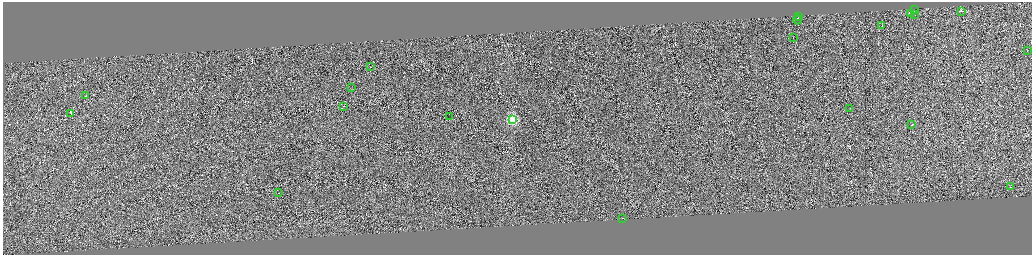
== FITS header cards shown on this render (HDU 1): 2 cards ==
NAXIS1  =                 4117
NAXIS2  =                 1012

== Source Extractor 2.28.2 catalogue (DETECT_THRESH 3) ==
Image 4117 x 1012 px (HDU 1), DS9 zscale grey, zoomed out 1/4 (1 PNG px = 4 x 4 image px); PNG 1034 x 257 px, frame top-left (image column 4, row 1010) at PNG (3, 2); each listed source drawn as its Kron ellipse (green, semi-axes under 4 px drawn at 4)
Background 0.0877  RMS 2.9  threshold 8.7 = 3 sigma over >= 5 px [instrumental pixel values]
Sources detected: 439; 418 cannot appear on this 1/4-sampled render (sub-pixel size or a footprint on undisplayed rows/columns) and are neither listed nor drawn; the other 21 listed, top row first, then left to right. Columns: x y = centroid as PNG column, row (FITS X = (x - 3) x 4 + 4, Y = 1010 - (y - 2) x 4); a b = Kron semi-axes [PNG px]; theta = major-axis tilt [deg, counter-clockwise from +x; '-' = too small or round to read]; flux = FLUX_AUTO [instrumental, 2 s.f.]
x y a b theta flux
914 10 2 1 - 8500
961 11 3 1 - 13000
910 13 4 1 - 68000
914 15 2 1 - 28000
798 16 3 1 - 11000
797 20 4 1 - 9900
882 25 2 1 - 15000
793 38 2 1 - 4800
1027 51 2 1 - 4500
370 66 2 1 - 3200
351 88 2 1 - 6000
86 96 2 1 - 6300
343 106 2 1 - 9700
850 108 2 1 - 8400
71 113 4 1 - 23000
449 116 2 1 - 13000
512 120 2 2 - 100000
911 125 2 1 - 11000
1010 187 2 1 - 7100
278 193 2 1 - 8300
622 218 2 1 - 4600
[418 sub-pixel or undisplayed-footprint detections neither listed nor drawn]